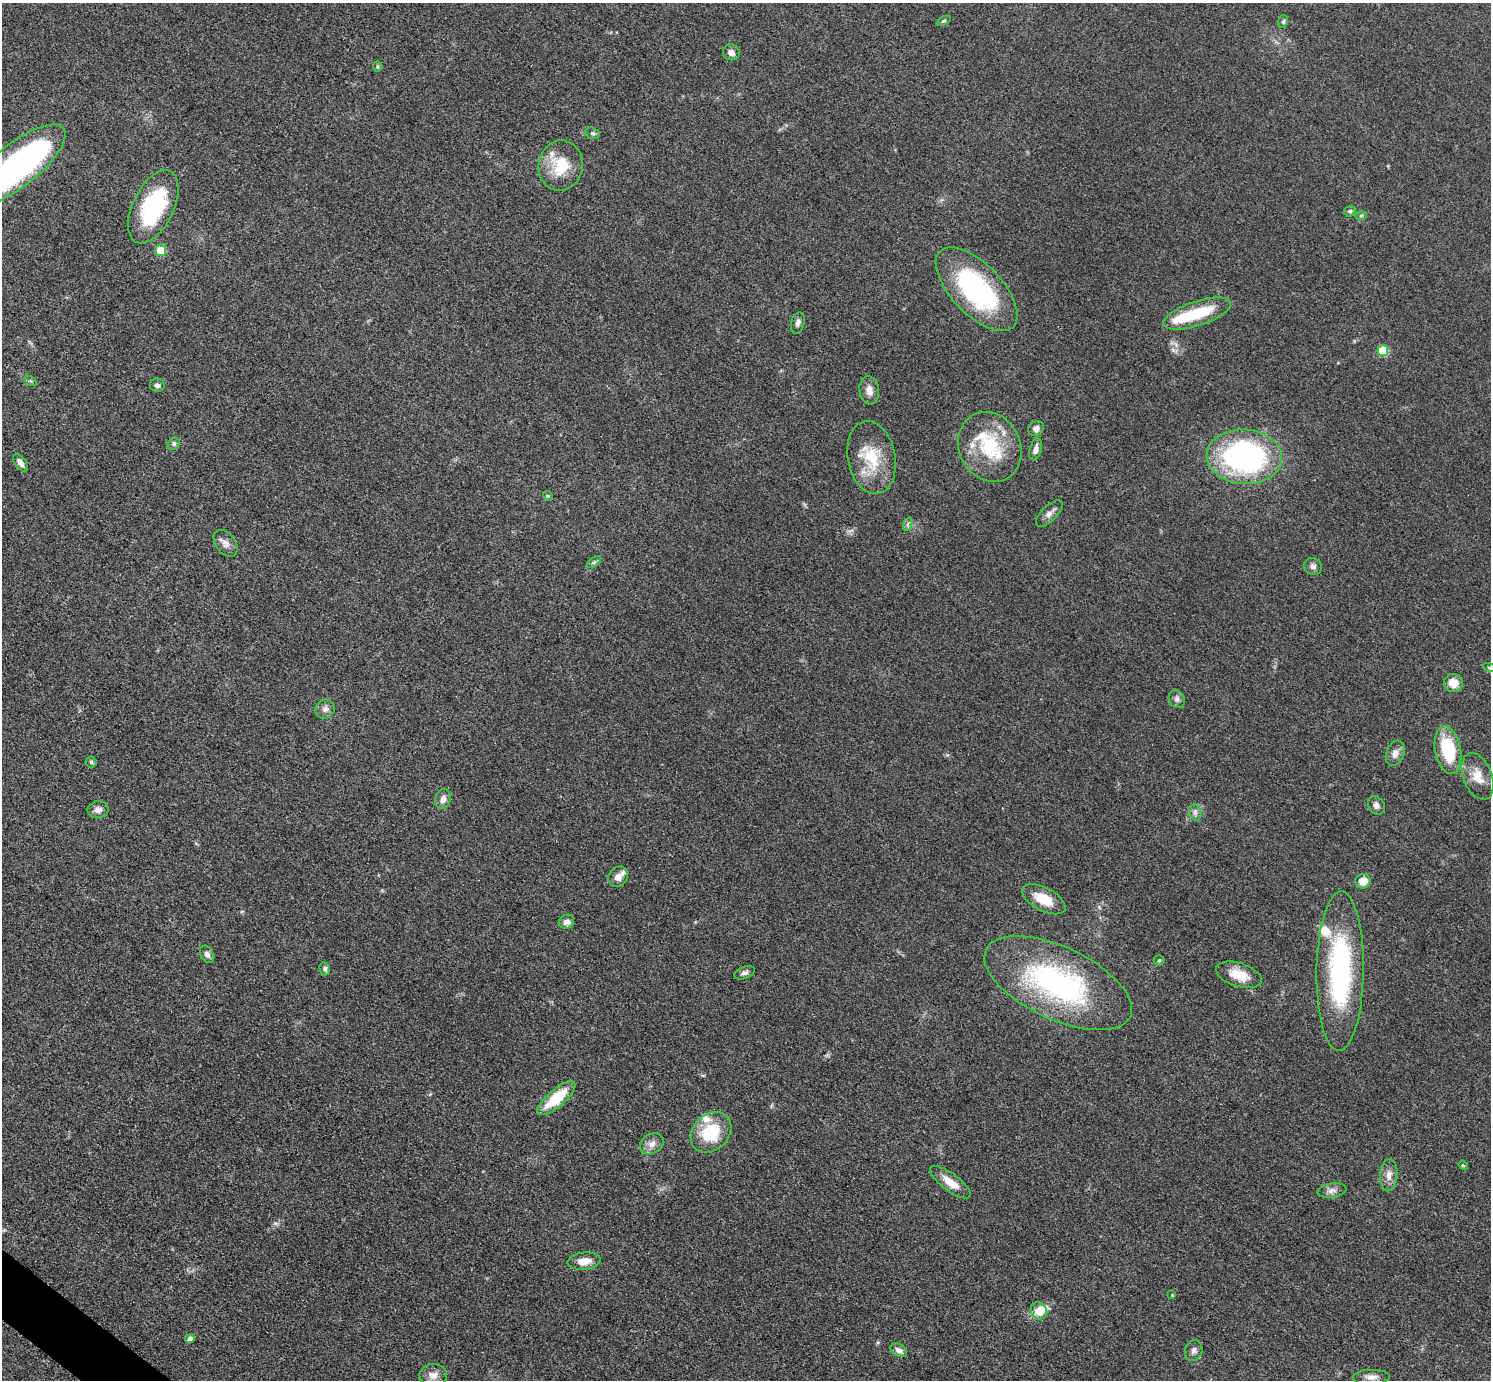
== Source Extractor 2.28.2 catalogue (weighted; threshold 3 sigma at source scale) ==
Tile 7 of 4 x 4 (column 3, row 2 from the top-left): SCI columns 2992-4480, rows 2919-4296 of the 5978 x 5981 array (HDU 1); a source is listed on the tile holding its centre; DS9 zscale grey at full resolution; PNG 1493 x 1382 px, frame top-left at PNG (2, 3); each listed source drawn as its Kron ellipse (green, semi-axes under 4 px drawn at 4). Shown black and unused: <1% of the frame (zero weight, under 3 of 5 exposures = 1% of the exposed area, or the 3 px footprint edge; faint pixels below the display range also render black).
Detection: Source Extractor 2.28.2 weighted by HDU 2 'WHT'; one run over the whole footprint, this tile lists its part. Background 0.0533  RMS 0.0058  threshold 0.026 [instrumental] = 3 sigma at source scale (4.5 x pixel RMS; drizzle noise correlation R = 1.50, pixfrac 1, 0.05/0.05 arcsec/px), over >= 5 px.
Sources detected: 78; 2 inside a brighter object's white glare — neither listed nor drawn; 7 inside a brighter listed object's ellipse — not listed separately; the other 69 listed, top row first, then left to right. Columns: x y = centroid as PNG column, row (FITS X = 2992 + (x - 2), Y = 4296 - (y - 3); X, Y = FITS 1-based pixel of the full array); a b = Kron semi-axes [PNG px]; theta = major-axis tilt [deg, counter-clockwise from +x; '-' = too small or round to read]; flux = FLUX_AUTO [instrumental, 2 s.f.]
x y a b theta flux
943 21 8 4 26 0.8
1283 22 6 5 - 0.99
731 52 8 8 - 3.2
377 67 5 4 - 0.78
592 133 7 5 -16 1.2
17 165 59 21 38 190
561 166 25 22 81 19
153 207 39 20 64 53
1350 211 6 5 - 1.2
1361 215 6 4 2 0.81
160 250 6 5 - 15
977 289 53 25 -46 85
1197 314 35 12 18 28
798 323 11 6 74 2.2
1383 351 5 5 - 26
30 381 7 4 -33 1
157 385 7 6 - 1.7
869 390 14 10 -81 4.7
1036 428 8 7 - 2.2
174 444 6 5 - 1.2
990 447 36 30 -63 36
1036 449 11 6 74 3.1
871 457 37 24 -79 24
1244 457 38 27 -4 140
20 463 10 5 -55 2.8
548 496 5 4 - 0.67
1049 514 17 7 44 3.1
908 524 7 4 71 1.3
225 543 15 10 -54 3.7
594 562 8 4 37 1.2
1313 566 9 8 - 2.3
1489 667 6 4 -20 0.91
1453 683 9 9 - 7.4
1177 699 9 8 - 2.1
325 709 10 9 - 2.7
1448 750 24 13 -79 33
1395 753 13 8 70 4.2
91 762 5 5 - 0.92
1478 776 24 14 -68 9.6
443 799 10 7 68 3.5
1376 805 10 8 -60 2.6
98 810 10 8 10 3.3
1195 813 8 6 -71 1.8
618 877 11 9 49 4
1363 881 7 7 - 8
1044 899 24 11 -28 13
566 922 8 6 27 2.7
207 954 9 6 -58 2
1159 960 5 5 - 0.75
325 969 6 5 - 1.5
1340 971 80 23 89 94
745 973 11 6 21 2
1239 975 24 11 -18 12
1058 983 79 36 -25 120
556 1098 24 8 41 21
711 1132 22 17 45 27
652 1144 12 9 31 4
1463 1165 5 4 - 0.62
1389 1175 16 8 86 4.5
950 1182 24 8 -37 8
1332 1191 15 7 9 3.1
584 1261 16 8 7 6.2
1172 1295 4 4 - 0.5
1039 1311 9 7 -50 8
190 1339 5 4 - 2.9
899 1350 9 6 -28 2.8
1194 1351 10 8 68 2.3
433 1375 14 11 -1 5.5
1371 1377 18 7 1 3.9
Isophote crosses this tile's border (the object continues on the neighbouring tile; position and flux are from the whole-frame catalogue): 1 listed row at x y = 17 165